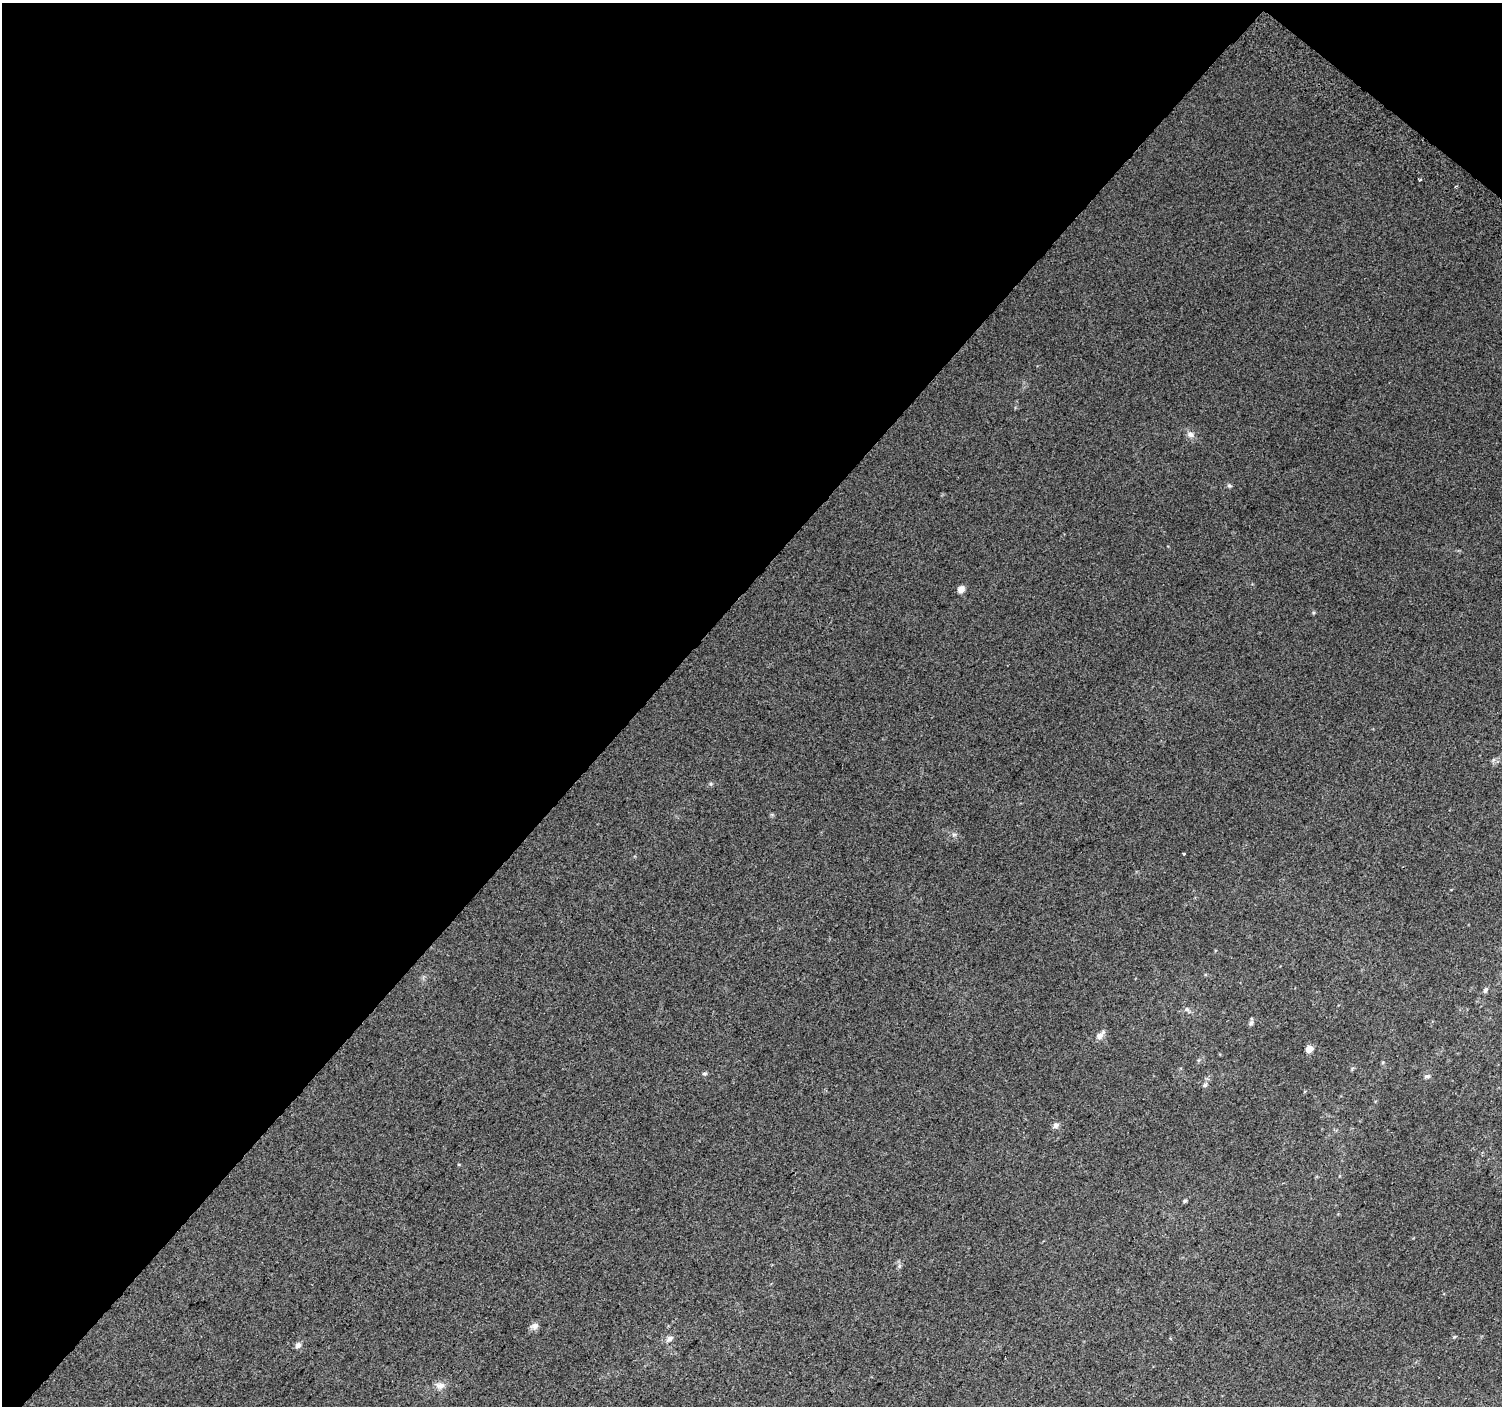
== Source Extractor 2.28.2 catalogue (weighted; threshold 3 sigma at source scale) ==
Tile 2 of 4 x 4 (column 2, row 1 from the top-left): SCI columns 1536-3035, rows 4482-5885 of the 6062 x 6091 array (HDU 1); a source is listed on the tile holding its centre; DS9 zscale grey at full resolution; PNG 1504 x 1408 px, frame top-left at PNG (2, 3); no overlay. Shown black and unused: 44% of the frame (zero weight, under 2 of 3 exposures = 2% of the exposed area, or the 3 px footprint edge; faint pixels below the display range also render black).
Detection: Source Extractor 2.28.2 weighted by HDU 2 'WHT'; one run over the whole footprint, this tile lists its part. Background 0.051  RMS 0.013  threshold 0.0565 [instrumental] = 3 sigma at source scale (4.5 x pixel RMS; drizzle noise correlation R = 1.50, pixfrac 1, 0.0396/0.0396 arcsec/px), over >= 5 px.
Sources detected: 21; all 21 listed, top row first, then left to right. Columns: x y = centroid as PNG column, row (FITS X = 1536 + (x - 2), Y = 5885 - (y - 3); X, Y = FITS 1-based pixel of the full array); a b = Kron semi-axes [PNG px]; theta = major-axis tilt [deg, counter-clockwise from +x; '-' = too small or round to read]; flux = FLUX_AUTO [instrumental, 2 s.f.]
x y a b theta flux
1420 180 3 3 - 2.6
1191 434 9 8 - 5.5
1229 486 6 5 - 2.1
961 589 8 6 41 6.9
1493 760 6 4 72 2
954 834 7 4 19 2
1184 853 3 3 - 2.4
1485 990 6 5 - 3.1
1187 1009 7 6 - 2.6
1251 1023 7 6 - 3.2
1100 1035 11 6 44 7
1309 1049 5 5 - 15
704 1074 5 5 - 2.2
1427 1076 8 5 12 2.6
1205 1085 7 6 - 3.4
1056 1125 8 6 45 4.5
1185 1201 5 4 - 1.6
535 1326 10 8 2 5.3
670 1339 11 7 36 4.9
298 1345 8 6 46 4.6
440 1385 13 8 -11 6.7